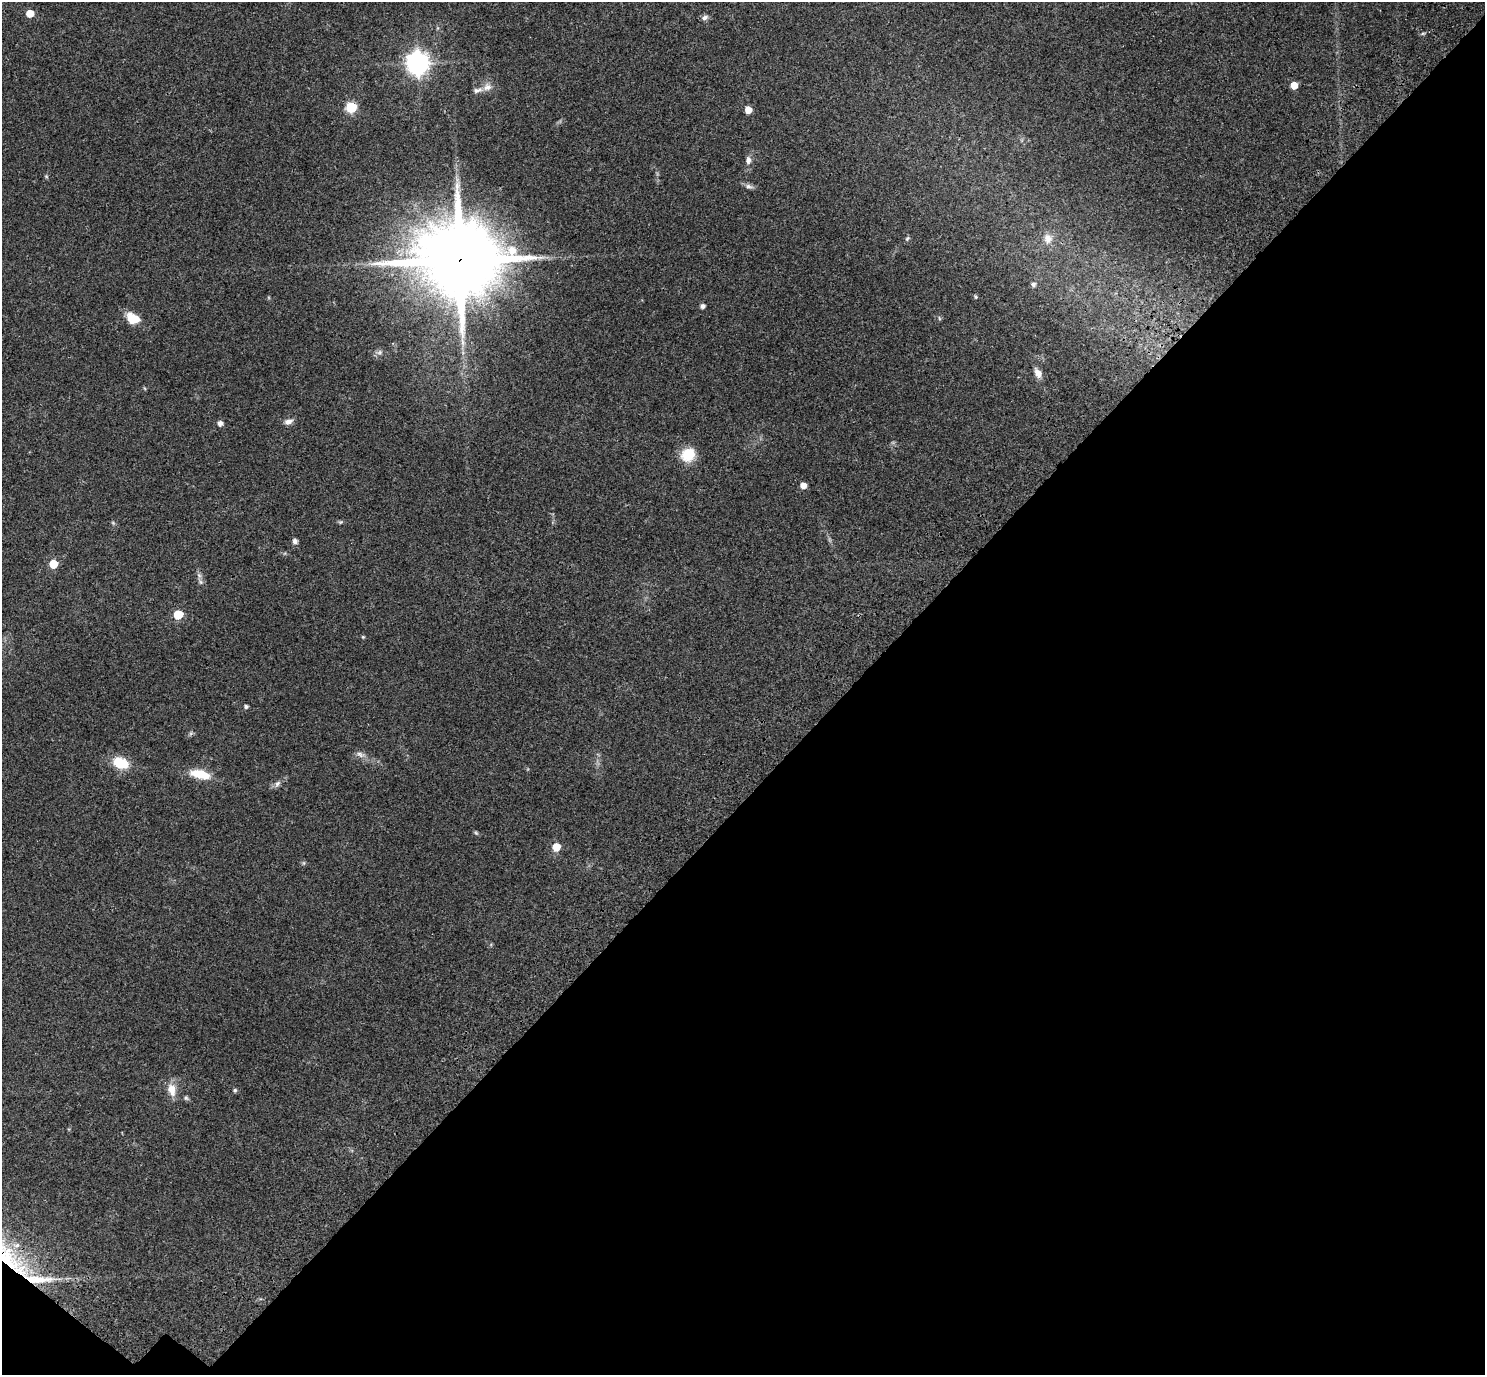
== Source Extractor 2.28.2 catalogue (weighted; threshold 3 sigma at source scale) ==
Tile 15 of 4 x 4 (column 3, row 4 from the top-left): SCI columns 3121-4603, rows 410-1782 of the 6233 x 6246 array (HDU 1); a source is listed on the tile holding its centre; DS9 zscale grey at full resolution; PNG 1487 x 1377 px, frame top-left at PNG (2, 2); no overlay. Shown black and unused: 43% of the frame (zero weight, under 3 of 4 exposures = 9% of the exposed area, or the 3 px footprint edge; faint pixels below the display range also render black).
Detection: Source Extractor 2.28.2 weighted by HDU 2 'WHT'; one run over the whole footprint, this tile lists its part. Background 0.203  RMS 0.0077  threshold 0.0348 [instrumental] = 3 sigma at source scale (4.5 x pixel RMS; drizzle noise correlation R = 1.50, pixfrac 1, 0.0396/0.0396 arcsec/px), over >= 5 px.
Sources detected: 47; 1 too faint to see at this stretch — not listed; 3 inside a brighter listed object's ellipse — not listed separately; the other 43 listed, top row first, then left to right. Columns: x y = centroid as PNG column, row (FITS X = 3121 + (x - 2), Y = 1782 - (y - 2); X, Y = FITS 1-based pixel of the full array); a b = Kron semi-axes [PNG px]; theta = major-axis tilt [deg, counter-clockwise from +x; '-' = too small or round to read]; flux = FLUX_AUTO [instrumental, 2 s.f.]
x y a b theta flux
30 13 5 5 - 9.8
705 18 9 6 27 2.4
1423 33 6 3 18 0.93
418 63 8 8 - 540
1294 85 5 5 - 11
487 87 12 9 27 5
351 107 6 6 - 57
748 110 5 5 - 9.8
748 160 10 7 85 3.2
46 176 6 4 -19 0.82
749 186 11 6 -11 2.5
907 239 7 5 62 1.3
1048 239 15 11 -79 6.8
460 260 26 22 36 8900
1033 284 5 5 - 2.5
976 297 5 4 - 0.97
702 306 5 4 - 3.2
133 318 14 10 -23 14
939 318 6 4 -71 0.86
380 352 6 4 72 1.5
1038 373 12 7 -61 5.2
289 422 11 6 18 3.5
220 423 5 5 - 3.7
688 454 13 11 38 23
803 485 5 4 - 7.3
340 522 7 4 33 0.99
295 541 5 5 - 3
53 564 5 5 - 19
201 582 6 6 - 1.7
178 614 6 5 - 28
363 637 5 4 - 0.72
246 706 5 4 - 1.6
191 733 7 4 72 1.2
360 754 12 7 -30 3.5
120 763 13 9 -20 24
200 774 25 10 -13 17
277 784 10 6 54 2.5
476 833 6 4 -44 1
556 847 5 5 - 20
172 1090 16 10 -76 9
235 1090 5 5 - 1.4
186 1098 6 6 - 1.4
6 1257 75 21 -44 78
Overlapping masked pixels (flux is a lower limit): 2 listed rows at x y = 460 260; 6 1257
Isophote crosses this tile's border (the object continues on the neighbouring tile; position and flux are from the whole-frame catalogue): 1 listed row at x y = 6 1257